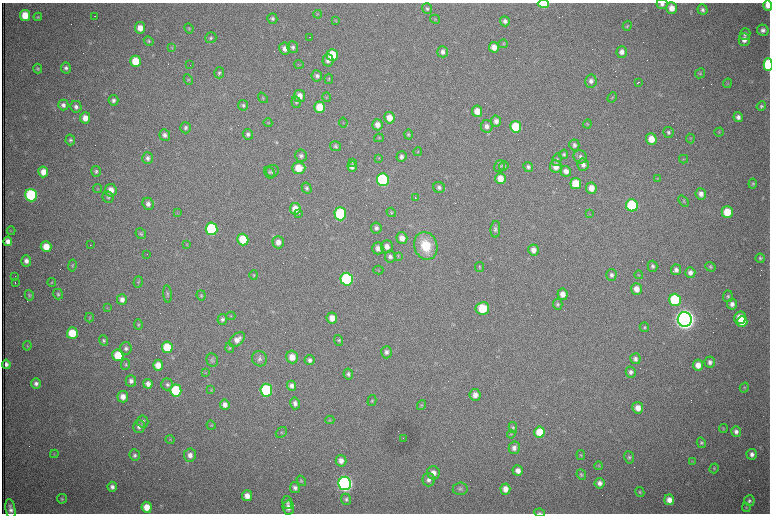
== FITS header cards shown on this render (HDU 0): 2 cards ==
NAXIS1  =                 1536 /fastest changing axis
NAXIS2  =                 1023 /next to fastest changing axis

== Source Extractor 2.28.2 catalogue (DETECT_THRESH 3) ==
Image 1536 x 1023 px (HDU 0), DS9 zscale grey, zoomed out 1/2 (1 PNG px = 2 x 2 image px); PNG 772 x 516 px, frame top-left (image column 1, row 1022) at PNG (2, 3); each listed source drawn as its Kron ellipse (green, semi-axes under 4 px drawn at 4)
Background 1060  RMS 16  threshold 49.1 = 3 sigma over >= 5 px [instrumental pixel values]
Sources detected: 340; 70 cannot appear on this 1/2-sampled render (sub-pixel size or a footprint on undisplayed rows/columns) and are neither listed nor drawn; the other 270 listed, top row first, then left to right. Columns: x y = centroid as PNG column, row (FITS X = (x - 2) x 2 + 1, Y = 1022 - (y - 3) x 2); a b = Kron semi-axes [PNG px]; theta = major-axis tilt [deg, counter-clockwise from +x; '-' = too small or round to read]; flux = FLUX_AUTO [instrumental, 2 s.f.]
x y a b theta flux
543 4 5 4 - 1.2e+05
662 4 5 5 - 1.1e+04
768 5 5 4 - 2.6e+04
671 8 6 5 - 3.4e+04
427 9 5 5 - 6.7e+03
702 10 5 5 - 9.1e+03
318 14 4 3 - 2.6e+03
25 15 5 5 - 6.6e+04
94 16 2 1 - 1.0e+03
38 17 4 4 - 4.4e+03
272 18 5 5 - 7.8e+03
435 19 5 3 - 2.9e+03
335 21 4 3 - 2.8e+03
505 21 5 5 - 1.2e+04
627 26 5 4 - 4.1e+03
140 28 5 5 - 3.3e+04
189 28 5 4 - 4.3e+03
763 30 6 5 - 1.3e+04
745 34 6 5 - 9.4e+03
310 37 2 1 - 4.6e+03
211 38 5 5 - 6.4e+03
744 39 6 5 - 2.4e+04
149 41 5 4 - 5.3e+03
503 44 5 4 - 3.7e+03
172 47 4 3 - 3.7e+03
293 47 6 5 - 9.3e+03
494 47 5 5 - 2.9e+04
285 49 6 5 - 1.9e+04
443 52 6 5 - 1.3e+04
622 52 6 5 - 1.7e+04
332 55 6 5 - 1.2e+05
328 60 6 5 - 1.6e+04
136 61 5 5 - 8.9e+04
299 64 5 1 - 1.6e+03
190 65 2 1 - 9.9e+04
768 65 6 4 -88 2.3e+05
66 68 5 5 - 1.0e+04
38 69 5 4 - 4.6e+03
219 73 5 5 - 6.3e+03
700 73 5 4 - 5.0e+03
317 76 5 5 - 1.1e+04
188 79 5 4 - 4.6e+03
329 79 5 3 - 3.5e+03
591 81 6 6 - 1.3e+04
638 82 3 1 - 4.8e+03
727 83 5 2 - 2.5e+03
299 96 6 5 - 3.3e+04
326 97 5 4 - 3.3e+03
612 97 5 3 - 3.2e+03
263 98 6 3 -52 3.5e+03
113 100 5 5 - 1.0e+04
296 102 6 4 -83 5.8e+03
63 105 5 5 - 1.3e+04
243 105 5 5 - 6.8e+03
761 106 5 4 - 5.8e+03
76 107 6 5 - 1.2e+04
320 107 5 5 - 9.4e+04
477 111 5 5 - 4.2e+04
738 117 5 4 - 1.3e+04
85 118 6 5 - 3.1e+04
389 118 5 5 - 4.4e+04
496 121 5 5 - 1.7e+04
343 122 5 1 - 1.7e+03
268 123 4 3 - 2.8e+03
587 124 4 3 - 2.9e+03
377 125 5 5 - 2.4e+04
486 126 6 6 - 1.6e+04
516 127 6 5 - 1.3e+05
186 128 5 5 - 8.2e+03
668 132 5 5 - 7.2e+03
719 132 5 4 - 4.0e+03
248 134 5 5 - 1.0e+04
408 134 5 4 - 4.2e+03
165 135 6 5 - 1.2e+04
379 138 5 4 - 3.9e+03
690 138 5 3 - 2.9e+03
651 139 6 5 - 4.4e+04
70 140 5 4 - 6.8e+03
574 145 5 5 - 1.0e+04
336 146 5 5 - 5.7e+03
418 152 4 4 - 3.3e+03
564 154 4 4 - 5.9e+03
301 156 6 6 - 9.4e+03
401 157 5 5 - 1.1e+04
580 157 7 6 - 1.1e+04
148 158 6 5 - 1.3e+04
379 158 3 3 - 2.7e+03
684 159 4 3 - 3.0e+03
557 160 6 4 74 6.0e+03
352 162 2 2 - 1.9e+03
583 165 6 5 - 1.5e+04
500 166 6 5 - 6.6e+03
504 166 5 4 - 4.9e+03
556 166 6 6 - 3.2e+04
352 167 5 4 - 1.4e+04
528 167 5 4 - 8.4e+03
299 168 7 6 - 7.2e+04
96 171 5 5 - 6.7e+03
272 171 6 6 - 8.3e+03
566 171 5 5 - 1.9e+04
43 172 5 5 - 3.7e+04
269 172 6 5 - 6.4e+03
657 178 4 3 - 3.1e+03
500 179 5 5 - 4.2e+04
383 180 6 6 - 4.8e+05
576 184 5 5 - 8.5e+04
753 184 5 4 - 5.1e+03
439 187 6 5 - 1.0e+04
307 188 6 4 -60 7.2e+03
591 188 6 5 - 3.5e+04
98 189 5 3 - 3.0e+03
111 190 6 5 - 3.5e+04
701 194 5 5 - 2.0e+04
31 195 6 6 - 3.7e+05
108 197 6 5 - 6.2e+03
415 198 2 1 - 6.0e+03
684 201 6 4 -49 4.6e+03
148 204 6 5 - 1.3e+04
632 205 6 6 - 2.6e+05
295 209 6 5 - 4.7e+04
391 212 5 4 - 4.1e+03
727 212 6 5 - 8.5e+04
177 213 3 2 - 1.9e+03
299 213 2 2 - 2.0e+03
340 214 7 6 - 2.8e+05
590 214 3 2 - 1.8e+03
376 228 5 5 - 9.5e+03
211 229 6 6 - 2.9e+05
495 229 8 5 85 8.6e+03
11 231 4 3 - 2.7e+03
141 234 6 5 - 5.3e+03
402 238 6 5 - 2.6e+04
243 239 6 5 - 1.1e+05
8 241 5 4 - 1.8e+04
278 242 6 5 - 2.4e+04
90 245 2 1 - 3.8e+03
187 245 4 3 - 2.9e+03
426 246 14 11 -72 1.2e+05
46 247 5 5 - 5.1e+04
387 247 6 6 - 2.3e+04
378 248 6 5 - 2.0e+04
533 250 5 5 - 2.4e+04
147 254 2 1 - 1.8e+03
398 256 4 2 - 2.9e+03
390 257 6 5 - 1.1e+04
760 258 5 4 - 6.0e+03
26 261 5 5 - 1.8e+04
72 265 6 4 79 4.5e+03
653 266 5 5 - 8.1e+03
479 267 5 3 - 3.2e+03
710 267 5 4 - 4.6e+03
378 270 5 2 - 2.3e+03
676 270 5 5 - 1.4e+04
690 273 5 5 - 1.6e+04
254 275 4 4 - 3.4e+03
611 275 6 5 - 1.1e+04
639 275 4 3 - 2.6e+03
15 277 2 2 - 4.2e+03
347 279 6 6 - 4.4e+05
15 282 3 1 - 2.3e+03
52 282 4 4 - 3.6e+03
138 282 5 4 - 4.8e+03
636 289 6 5 - 2.9e+04
58 294 5 5 - 6.3e+03
167 294 9 4 -85 6.5e+03
562 294 6 5 - 2.6e+04
29 295 5 4 - 4.7e+03
201 295 5 4 - 4.8e+03
728 296 6 5 - 6.6e+03
122 300 5 5 - 1.8e+04
675 300 6 6 - 2.7e+05
558 304 5 4 - 5.9e+03
732 304 5 5 - 1.7e+04
107 308 3 2 - 2.1e+03
482 308 7 6 - 1.2e+05
231 316 4 3 - 3.1e+03
90 318 5 4 - 3.9e+03
332 318 6 5 - 3.8e+04
740 318 6 6 - 7.1e+04
685 319 7 7 - 4.2e+06
222 320 5 5 - 8.3e+03
742 322 5 5 - 5.6e+04
138 324 5 4 - 4.7e+03
644 327 5 4 - 4.8e+03
72 333 5 5 - 8.3e+04
103 340 5 4 - 6.5e+03
237 340 9 6 40 2.3e+04
339 340 5 4 - 5.4e+03
27 346 4 3 - 3.3e+03
167 347 6 5 - 9.2e+04
126 348 6 6 - 1.0e+04
230 348 5 4 - 4.4e+03
386 352 6 5 - 1.3e+04
118 355 6 5 - 9.5e+04
292 357 6 6 - 3.9e+04
259 359 8 7 - 1.3e+04
635 359 5 5 - 1.3e+04
212 360 7 5 -79 7.9e+03
309 360 5 5 - 1.2e+04
710 362 6 5 - 1.2e+04
6 364 4 4 - 1.4e+04
126 364 5 4 - 5.3e+03
158 365 5 5 - 3.8e+04
698 365 5 5 - 3.1e+04
206 372 4 2 - 2.3e+03
631 372 5 5 - 1.2e+04
348 374 5 4 - 8.0e+03
131 381 6 5 - 1.3e+04
36 383 5 4 - 1.2e+04
148 384 5 4 - 1.8e+04
167 384 6 5 - 8.0e+03
292 386 5 4 - 1.4e+04
744 388 5 3 - 3.7e+03
176 390 6 5 - 2.0e+05
211 390 4 3 - 3.1e+03
266 390 6 6 - 3.6e+05
475 395 6 5 - 2.4e+04
123 397 6 5 - 2.6e+04
372 401 5 4 - 4.2e+03
295 403 6 4 -76 1.3e+04
225 405 5 5 - 1.9e+04
421 405 5 3 - 3.8e+03
638 408 6 5 - 3.0e+04
330 420 4 3 - 3.2e+03
143 421 6 5 - 9.3e+03
211 425 5 3 - 3.1e+03
139 426 6 6 - 1.5e+04
513 428 5 4 - 5.3e+03
723 428 4 4 - 3.5e+03
736 431 5 5 - 1.3e+04
281 432 6 4 40 5.5e+03
539 432 5 5 - 6.8e+04
511 434 4 3 - 2.7e+03
403 438 2 1 - 7.0e+02
170 439 4 4 - 3.5e+03
701 443 5 4 - 6.8e+03
514 448 6 5 - 1.6e+04
54 454 4 4 - 3.4e+03
752 454 5 5 - 1.5e+04
135 455 6 5 - 8.4e+03
190 455 6 6 - 1.9e+04
581 455 5 4 - 4.1e+03
629 457 6 5 - 7.5e+03
341 461 6 5 - 2.0e+04
693 461 3 2 - 1.9e+03
599 466 4 4 - 3.0e+03
714 468 5 4 - 3.9e+03
518 471 5 5 - 2.3e+04
433 473 6 6 - 2.5e+04
581 475 5 4 - 5.9e+03
429 480 6 6 - 1.4e+04
301 481 5 4 - 4.8e+03
345 483 7 6 - 1.5e+06
600 483 5 5 - 1.7e+04
112 487 5 4 - 1.2e+04
295 488 5 5 - 1.2e+04
460 489 7 6 - 1.0e+04
505 489 5 5 - 2.9e+04
640 492 5 4 - 4.8e+03
247 496 5 5 - 2.9e+04
62 499 5 5 - 5.2e+03
346 499 6 5 - 8.1e+03
669 500 5 5 - 2.8e+04
749 501 5 5 - 8.1e+03
287 503 6 5 - 7.6e+03
147 507 5 5 - 4.7e+04
288 507 7 6 - 2.4e+04
746 507 4 3 - 3.5e+03
10 509 10 5 -80 1.6e+04
540 513 5 3 - 4.6e+03
At the frame edge (FLAGS 8, measured only in part): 5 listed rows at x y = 543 4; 662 4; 768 5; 768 65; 540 513
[70 sub-pixel or undisplayed-footprint detections neither listed nor drawn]